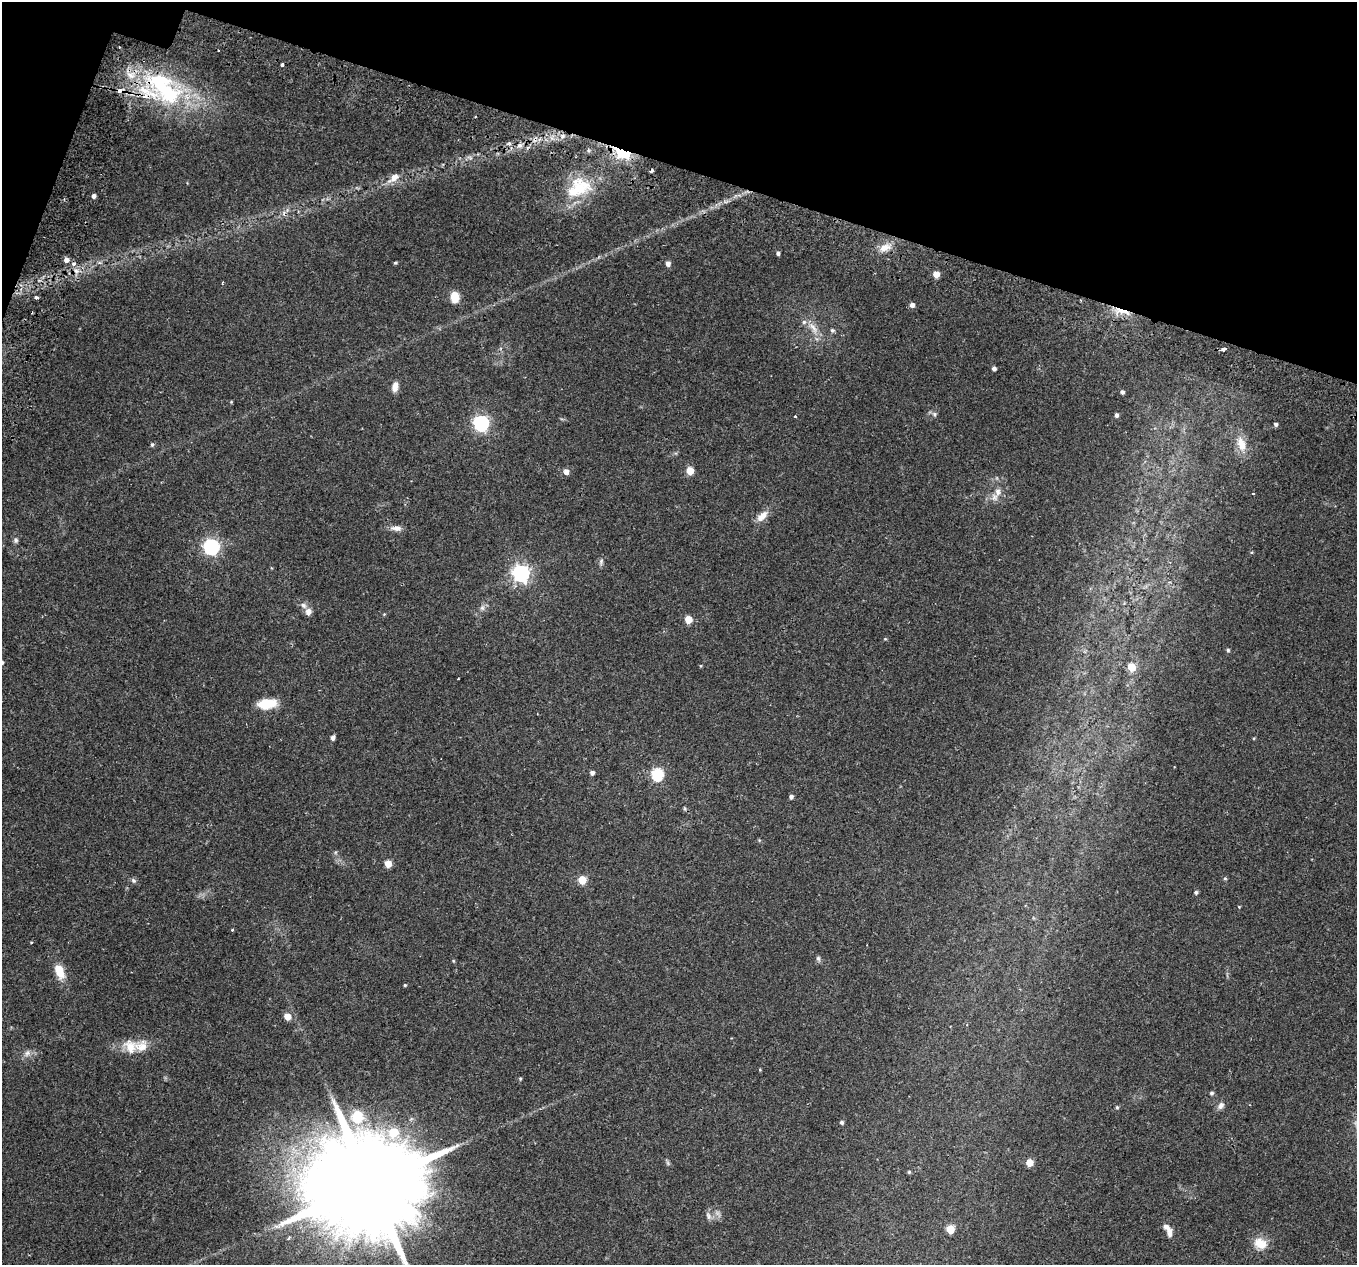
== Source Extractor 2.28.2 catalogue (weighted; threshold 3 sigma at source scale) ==
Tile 2 of 4 x 4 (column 2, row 1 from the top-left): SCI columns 1432-2786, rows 4144-5406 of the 5565 x 5701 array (HDU 1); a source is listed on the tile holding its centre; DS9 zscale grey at full resolution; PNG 1359 x 1267 px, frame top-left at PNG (2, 2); no overlay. Shown black and unused: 15% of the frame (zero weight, under 2 of 3 exposures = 5% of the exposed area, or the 3 px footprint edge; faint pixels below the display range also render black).
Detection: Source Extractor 2.28.2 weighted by HDU 2 'WHT'; one run over the whole footprint, this tile lists its part. Background 0.0416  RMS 0.0036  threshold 0.0162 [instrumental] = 3 sigma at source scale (4.5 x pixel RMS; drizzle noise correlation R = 1.50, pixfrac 1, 0.0396/0.0396 arcsec/px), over >= 5 px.
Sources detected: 103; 1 too faint to see at this stretch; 1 inside a brighter object's white glare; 5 cosmic-ray / hot-pixel residue — not listed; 7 inside a brighter listed object's ellipse — not listed separately; the other 89 listed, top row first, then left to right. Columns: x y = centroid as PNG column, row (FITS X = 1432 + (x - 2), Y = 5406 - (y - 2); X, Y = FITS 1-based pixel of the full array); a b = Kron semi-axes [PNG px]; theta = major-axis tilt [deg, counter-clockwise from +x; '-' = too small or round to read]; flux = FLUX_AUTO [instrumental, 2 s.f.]
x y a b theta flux
282 65 3 3 - 2.1
120 91 5 3 - 3.5
165 91 60 30 -36 41
563 136 6 6 - 1.5
622 153 13 7 -22 38
394 178 14 8 39 3.5
579 188 37 26 23 19
94 196 4 4 - 1.2
284 213 7 5 63 0.97
885 247 16 10 20 3.8
778 253 4 3 - 0.82
66 260 5 5 - 1.9
99 262 6 4 -19 0.56
395 263 3 3 - 0.45
668 263 5 5 - 1.8
74 264 5 4 - 1.6
936 274 5 5 - 3.7
223 283 4 2 - 0.3
455 297 6 5 - 19
37 298 4 3 - 3.3
912 305 5 5 - 1.5
1122 311 22 5 -17 4.9
813 328 20 8 -51 3.7
832 330 6 5 - 0.67
1224 349 5 3 - 2.5
994 368 4 4 - 1.1
395 387 12 6 76 2.6
1122 392 4 4 - 0.94
231 402 4 3 - 0.31
934 414 7 5 -49 0.8
1116 415 4 4 - 1
795 416 3 3 - 0.42
481 423 7 6 - 93
1276 424 4 4 - 0.83
152 444 5 4 - 0.58
1241 444 21 11 -70 5.2
690 471 5 5 - 7.3
566 472 5 5 - 2.1
1253 493 3 3 - 0.78
994 497 11 9 -89 2.1
762 516 17 8 42 3.4
396 528 14 7 0 2
16 540 8 6 -88 0.89
211 547 7 6 - 93
601 562 10 5 73 0.89
521 573 7 6 - 130
482 608 7 6 - 1
308 612 9 8 - 1.7
688 619 5 5 - 7
1228 650 4 4 - 0.55
1131 667 5 5 - 8.5
458 679 3 2 - 0.24
266 704 13 7 7 14
333 738 5 4 - 1.3
1254 738 4 3 - 0.31
592 773 4 4 - 1.2
657 774 6 6 - 38
791 797 4 4 - 1
336 852 6 4 70 0.46
388 864 5 5 - 5.5
1225 878 5 4 - 0.48
133 880 7 6 - 0.83
582 880 5 5 - 11
1196 892 4 4 - 0.75
1239 907 4 3 - 0.27
232 930 3 3 - 0.62
32 942 3 3 - 0.42
818 958 7 5 -74 0.77
453 961 5 4 - 0.35
59 971 20 11 -70 5.5
405 985 4 4 - 0.37
287 1016 5 5 - 5.2
141 1047 21 17 7 5.7
27 1053 10 7 45 1.5
760 1070 5 3 - 0.3
520 1079 5 4 - 0.38
1211 1093 5 4 - 0.75
1221 1106 11 8 51 1.5
1117 1107 5 4 - 0.5
357 1116 6 6 - 23
842 1122 4 4 - 0.8
393 1132 7 7 - 13
1029 1162 5 5 - 6.2
909 1172 4 4 - 0.46
369 1185 35 26 64 11000
708 1216 11 6 -73 1.3
950 1229 5 5 - 9.4
1170 1232 13 6 -89 1.8
1260 1243 19 14 -25 5
Overlapping masked pixels (flux is a lower limit): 5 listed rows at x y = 120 91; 165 91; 622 153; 74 264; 1122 311
Isophote crosses this tile's border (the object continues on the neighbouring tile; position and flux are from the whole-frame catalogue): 1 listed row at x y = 369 1185